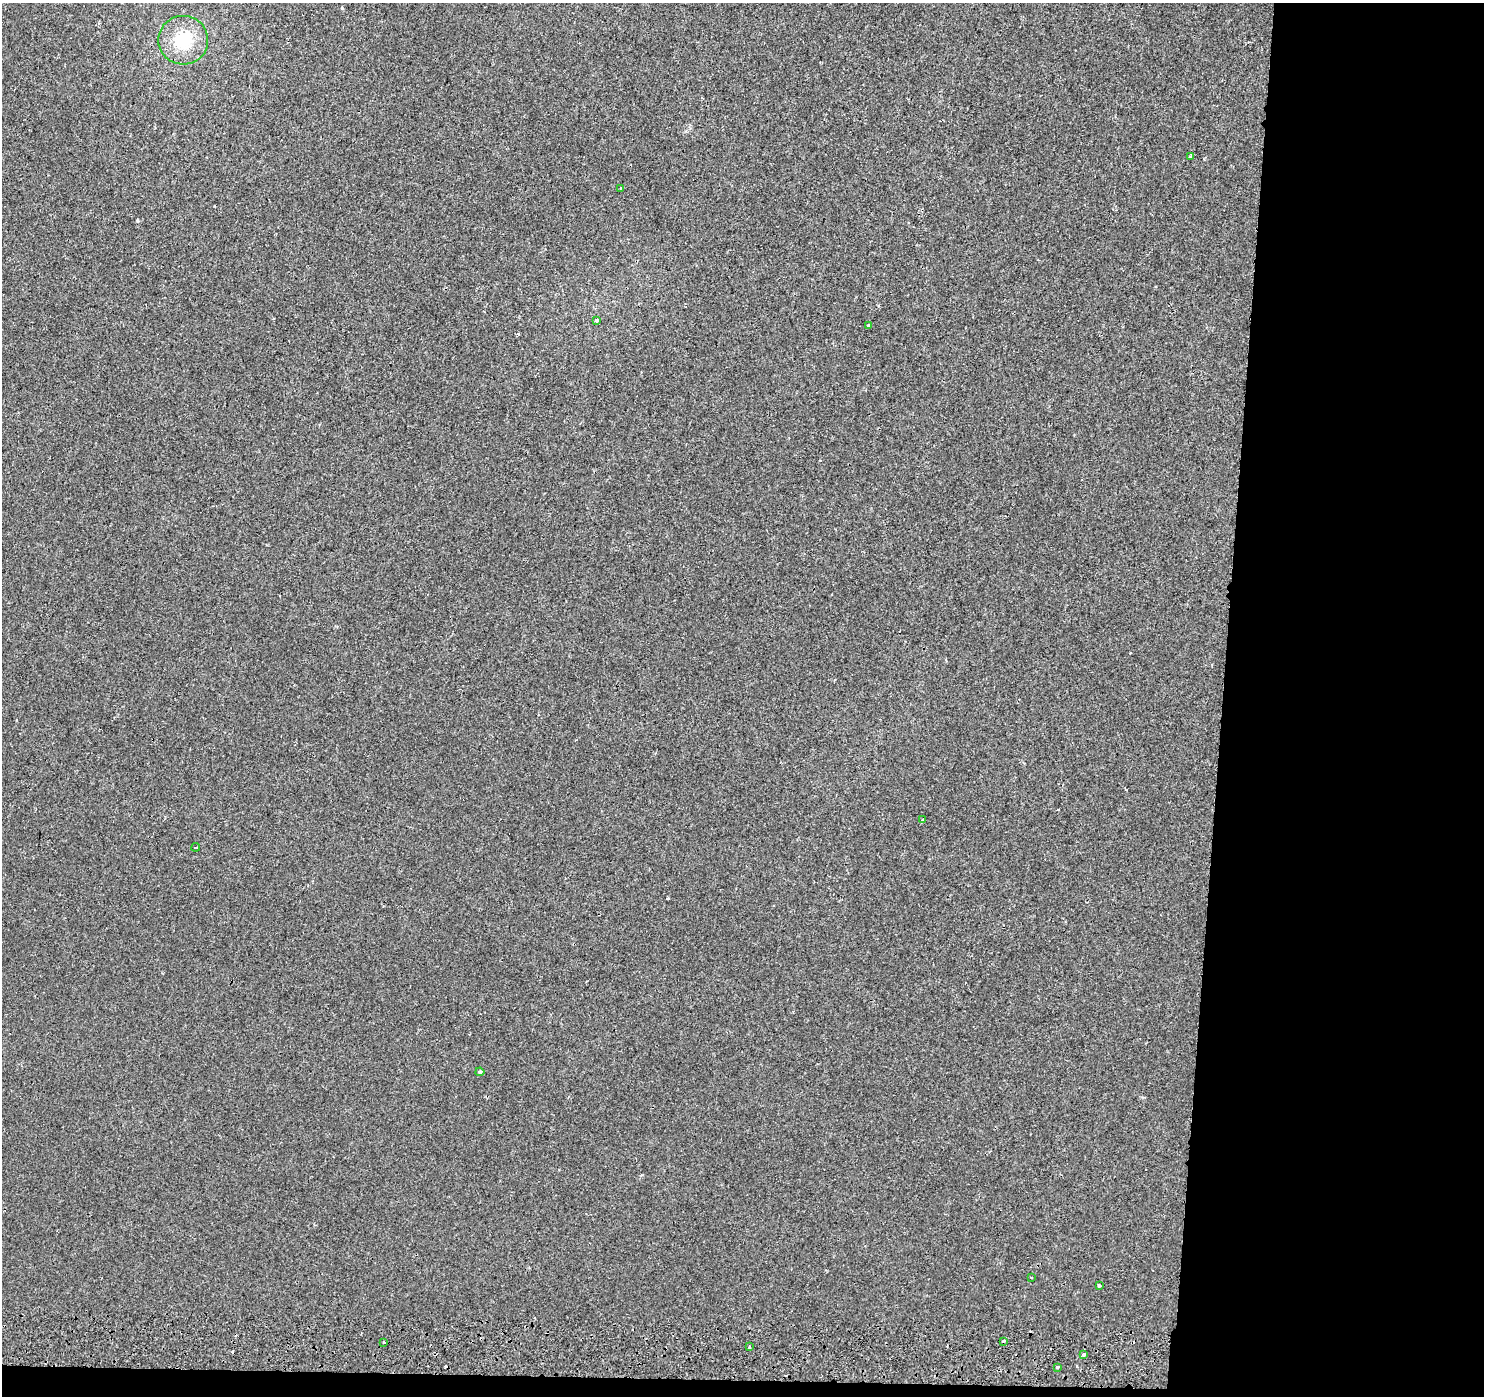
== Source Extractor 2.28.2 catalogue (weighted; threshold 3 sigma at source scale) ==
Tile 9 of 3 x 3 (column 3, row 3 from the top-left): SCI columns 2969-4450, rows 286-1679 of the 4463 x 4806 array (HDU 1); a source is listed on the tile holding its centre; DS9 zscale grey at full resolution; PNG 1486 x 1398 px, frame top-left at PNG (2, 3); each listed source drawn as its Kron ellipse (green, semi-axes under 4 px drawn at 4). Shown black and unused: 19% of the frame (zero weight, under 2 of 3 exposures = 3% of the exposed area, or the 3 px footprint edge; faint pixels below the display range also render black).
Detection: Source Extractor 2.28.2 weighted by HDU 2 'WHT'; one run over the whole footprint, this tile lists its part. Background 5.10e-05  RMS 0.0023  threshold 0.0101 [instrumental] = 3 sigma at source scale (4.5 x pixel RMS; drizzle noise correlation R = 1.50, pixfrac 1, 0.0396/0.0396 arcsec/px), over >= 5 px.
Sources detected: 19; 4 cosmic-ray / hot-pixel residue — neither listed nor drawn; the other 15 listed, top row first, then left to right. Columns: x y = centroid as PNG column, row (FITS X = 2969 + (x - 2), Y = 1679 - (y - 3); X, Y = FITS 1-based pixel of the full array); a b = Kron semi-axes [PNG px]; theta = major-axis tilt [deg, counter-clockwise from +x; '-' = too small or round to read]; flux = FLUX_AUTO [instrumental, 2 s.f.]
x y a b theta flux
183 40 25 24 - 8.1
1190 157 4 3 - 0.39
620 188 4 3 - 0.25
597 320 3 3 - 0.45
869 325 3 3 - 0.31
923 820 4 3 - 0.26
196 847 4 2 - 0.3
480 1072 4 3 - 0.35
1031 1277 2 2 - 0.25
1099 1286 4 3 - 0.33
1004 1341 3 3 - 0.4
384 1343 3 3 - 0.64
749 1347 4 3 - 0.27
1083 1355 4 3 - 1.1
1058 1367 3 3 - 0.69
Unlisted compact peaks at least as high as the median listed source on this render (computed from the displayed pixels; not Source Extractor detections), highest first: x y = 137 221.